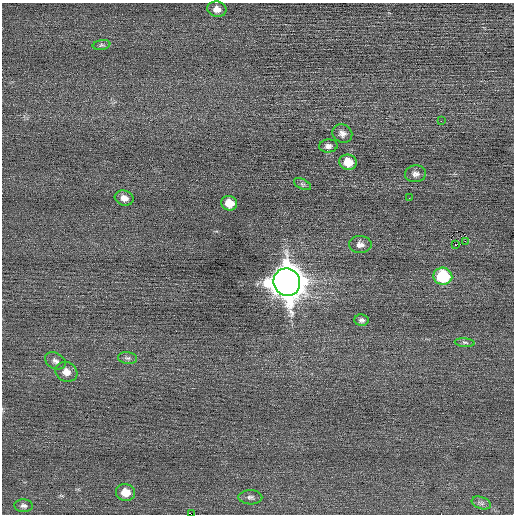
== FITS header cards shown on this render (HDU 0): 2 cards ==
NAXIS1  =                  512 / Axis length
NAXIS2  =                  512 / Axis length

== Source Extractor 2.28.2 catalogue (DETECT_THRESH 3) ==
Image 512 x 512 px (HDU 0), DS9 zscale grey, 1 PNG px = 1 image px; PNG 516 x 516 px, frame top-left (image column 1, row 512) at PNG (2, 3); each listed source drawn as its Kron ellipse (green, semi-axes under 4 px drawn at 4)
Background 0.0491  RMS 0.66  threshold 1.99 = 3 sigma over >= 5 px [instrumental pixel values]
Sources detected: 26; all 26 listed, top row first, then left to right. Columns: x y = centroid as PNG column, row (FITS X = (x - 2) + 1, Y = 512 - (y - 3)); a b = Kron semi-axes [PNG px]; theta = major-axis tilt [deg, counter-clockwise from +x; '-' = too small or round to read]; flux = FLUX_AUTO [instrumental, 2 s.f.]
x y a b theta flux
217 9 9 7 -14 300
102 45 9 4 11 96
441 121 2 2 - 210
342 133 10 9 - 240
328 146 9 6 5 160
348 162 8 7 - 710
416 174 10 8 4 220
302 184 9 5 -26 96
124 198 9 7 -17 270
409 198 2 2 - 57
229 203 8 7 - 580
465 241 3 2 - 33
360 244 11 8 -1 250
455 244 3 2 - 220
443 276 9 8 - 2500
287 282 14 13 - 98000
362 320 7 5 -6 120
465 343 10 4 -5 95
127 358 9 6 -7 120
55 361 11 7 -28 200
66 372 11 9 -27 370
125 492 9 8 - 630
250 497 12 7 -1 170
481 503 10 6 -18 140
24 506 9 6 -4 140
191 514 3 2 - 360
At the frame edge (FLAGS 8, measured only in part): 1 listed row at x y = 191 514